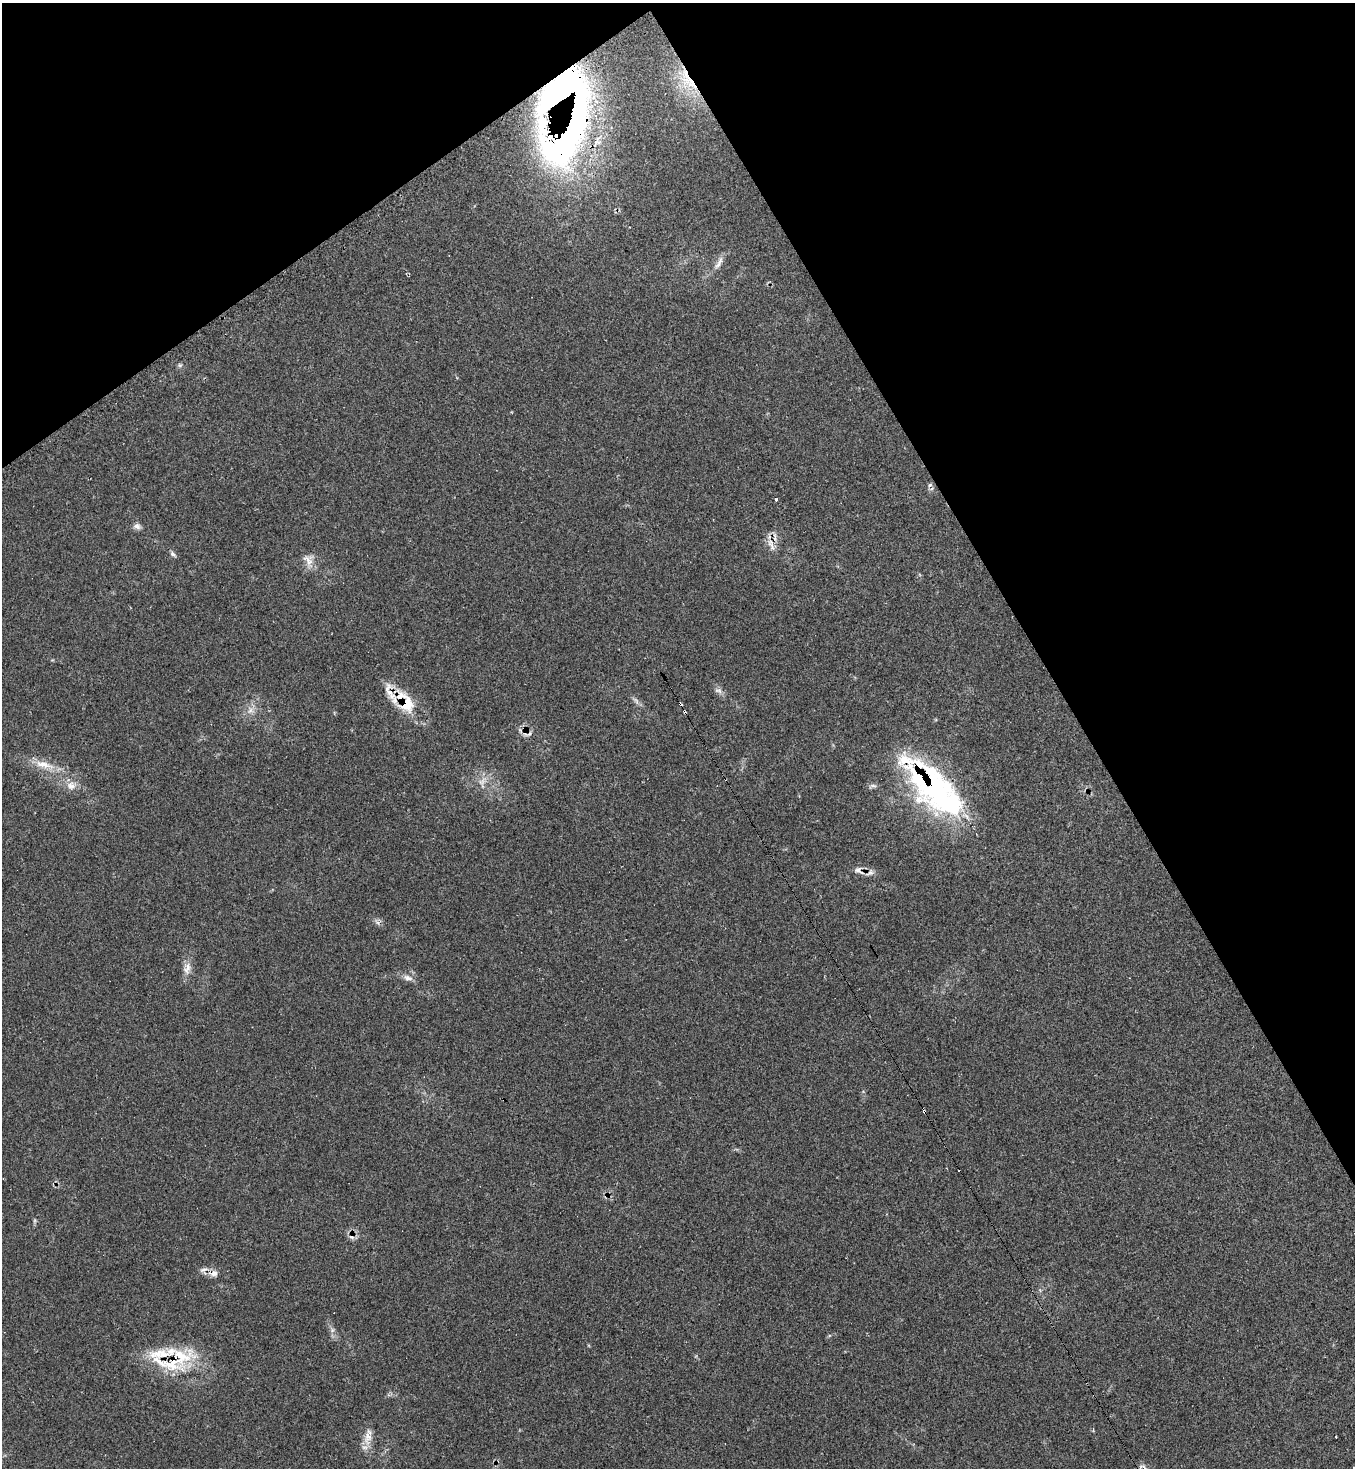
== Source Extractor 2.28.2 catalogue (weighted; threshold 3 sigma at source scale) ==
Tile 3 of 4 x 4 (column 3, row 1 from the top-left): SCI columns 2860-4212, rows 4420-5885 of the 5874 x 5886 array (HDU 1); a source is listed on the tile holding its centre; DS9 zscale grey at full resolution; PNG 1357 x 1470 px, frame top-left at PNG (2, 3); no overlay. Shown black and unused: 29% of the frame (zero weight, under 2 of 3 exposures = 1% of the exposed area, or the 3 px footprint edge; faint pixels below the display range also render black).
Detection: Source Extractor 2.28.2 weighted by HDU 2 'WHT'; one run over the whole footprint, this tile lists its part. Background 0.0689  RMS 0.0065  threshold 0.0294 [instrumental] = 3 sigma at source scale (4.5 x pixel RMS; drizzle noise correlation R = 1.50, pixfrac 1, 0.05/0.05 arcsec/px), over >= 5 px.
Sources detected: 47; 3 inside a brighter object's white glare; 7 cosmic-ray / hot-pixel residue — not listed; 7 inside a brighter listed object's ellipse — not listed separately; the other 30 listed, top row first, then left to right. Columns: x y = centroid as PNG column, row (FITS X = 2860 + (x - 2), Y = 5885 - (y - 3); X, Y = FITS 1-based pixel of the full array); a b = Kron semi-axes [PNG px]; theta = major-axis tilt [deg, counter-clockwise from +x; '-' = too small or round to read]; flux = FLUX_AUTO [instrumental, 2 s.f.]
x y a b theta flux
691 83 30 13 -35 23
571 127 107 32 66 280
719 263 23 6 62 4.2
930 485 7 5 46 1.4
776 499 3 3 - 1.7
137 526 10 8 -16 2.5
775 536 16 4 -88 2.9
772 546 17 7 -59 4.4
173 554 10 4 -42 1.6
308 560 20 12 -63 6.6
718 691 12 6 -12 2.3
390 692 34 10 -71 10
636 701 11 4 -56 1.8
407 704 22 19 88 19
250 710 10 7 47 3.5
44 765 30 9 -13 11
482 782 13 8 56 4.6
71 785 13 12 - 5.9
873 786 12 5 7 1.8
935 786 64 38 -59 120
859 870 16 8 -33 3.9
187 968 19 9 77 5.6
408 978 13 8 -16 3.8
203 1270 12 5 27 2.4
214 1273 11 9 11 3.8
332 1330 6 5 - 1.3
171 1363 46 24 -14 39
367 1438 19 11 83 7.6
1142 1467 15 5 -12 2.6
1354 1467 3 3 - 1.1
Overlapping masked pixels (flux is a lower limit): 8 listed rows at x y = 691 83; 571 127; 390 692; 407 704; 935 786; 859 870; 214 1273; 171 1363
Isophote crosses this tile's border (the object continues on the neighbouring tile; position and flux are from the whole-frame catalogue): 1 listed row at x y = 1354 1467
Unlisted compact peaks at least as high as the median listed source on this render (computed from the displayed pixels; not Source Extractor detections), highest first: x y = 378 923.